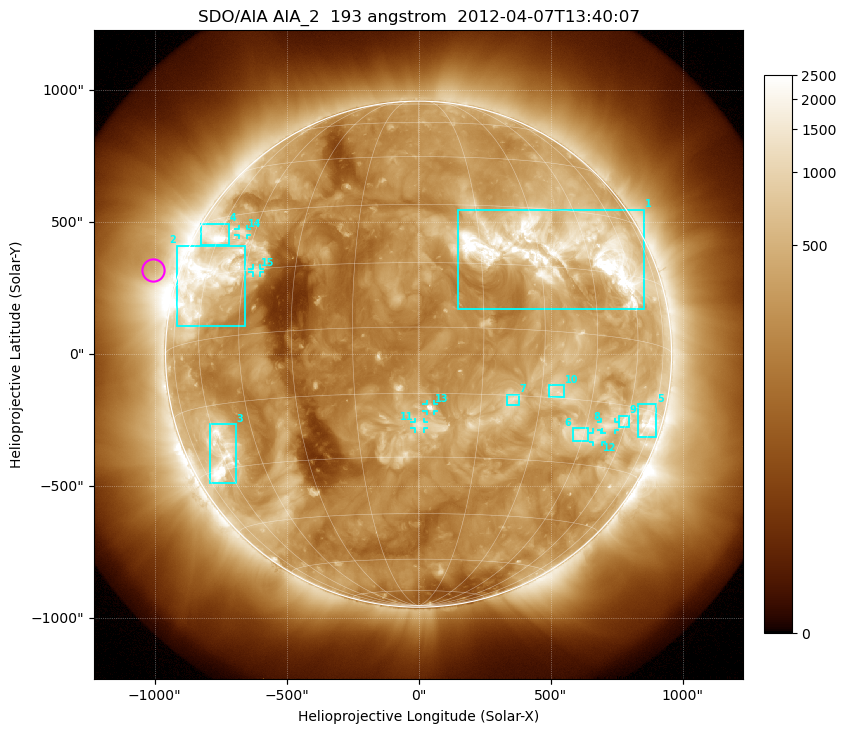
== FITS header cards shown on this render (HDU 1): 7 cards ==
TELESCOP= 'SDO/AIA'
INSTRUME= 'AIA_2'
WAVELNTH=                  193
WAVEUNIT= 'angstrom'
DATE-OBS= '2012-04-07T13:40:07.84'
CTYPE1  = 'HPLN-TAN'
CTYPE2  = 'HPLT-TAN'

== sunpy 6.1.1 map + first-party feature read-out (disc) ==
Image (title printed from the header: SDO/AIA AIA_2  193 angstrom  2012-04-07T13:40:07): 1024 x 1024 px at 2.4 arcsec/px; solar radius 959 arcsec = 399 px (full disc in frame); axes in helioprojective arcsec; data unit not stated in the header (colour bar unlabelled)
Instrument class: DISC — disc imager (sunpy class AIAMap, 193 A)
Bright regions (active regions / flare kernels): reference = the median radial profile (limb darkening/brightening removed); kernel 9 px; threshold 5 sigma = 764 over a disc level ~261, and >= 1.15x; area >= 12 px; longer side >= 10 px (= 24 arcsec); searched inside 0.97 R_sun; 15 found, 15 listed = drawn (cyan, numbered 1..; 6 of them under ~33 arcsec drawn as corner ticks so the feature stays visible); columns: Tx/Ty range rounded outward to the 5 arcsec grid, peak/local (2 s.f.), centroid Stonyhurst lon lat
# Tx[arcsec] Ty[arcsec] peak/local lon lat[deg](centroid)
1 145..855 170..550 13 +35 +19
2 -915..-655 105..410 7.8 -59 +14
3 -795..-690 -490..-265 7.8 -61 -27
4 -825..-715 415..495 7.7 -62 +25
5 830..900 -315..-190 6.5 +71 -17
6 580..640 -330..-280 5.2 +44 -23
7 335..380 -195..-150 5.1 +23 -16
8 690..745 -285..-255 4.8 +53 -20
9 760..800 -275..-230 4.7 +59 -19
10 495..550 -160..-115 4.7 +34 -13
11 -15..20 -280..-255 4.9 +0 -22
12 660..695 -330..-295 4.1 +50 -23
13 30..60 -215..-190 6.9 +3 -18
14 -685..-650 450..475 4.1 -50 +25
15 -630..-600 310..325 4.3 -41 +15
Off-limb structures (1.02-1.3 R_sun): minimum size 162 px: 6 found; the strongest spans PA ~55..90 deg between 1.02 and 1.3 R_sun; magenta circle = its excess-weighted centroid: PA ~70 deg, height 1.1 R_sun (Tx ~-1005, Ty ~320 arcsec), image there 1.6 x the reference